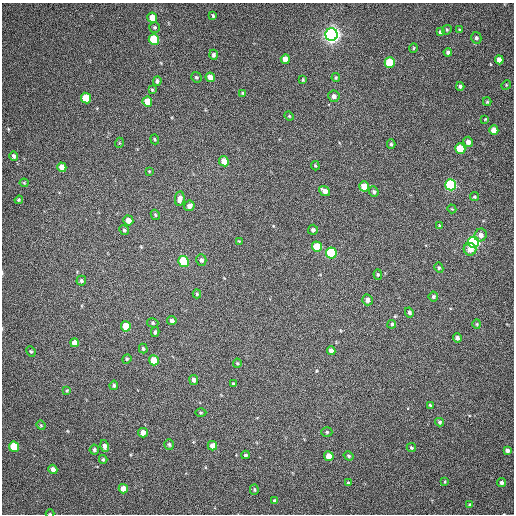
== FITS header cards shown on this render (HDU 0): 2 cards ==
NAXIS1  =                  512 / Axis length
NAXIS2  =                  512 / Axis length

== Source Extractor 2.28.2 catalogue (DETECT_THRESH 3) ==
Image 512 x 512 px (HDU 0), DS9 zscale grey, 1 PNG px = 1 image px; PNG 516 x 516 px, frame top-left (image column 1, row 512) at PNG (2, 3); each listed source drawn as its Kron ellipse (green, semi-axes under 4 px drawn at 4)
Background 114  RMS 11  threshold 31.5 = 3 sigma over >= 5 px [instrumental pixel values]
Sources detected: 115; all 115 listed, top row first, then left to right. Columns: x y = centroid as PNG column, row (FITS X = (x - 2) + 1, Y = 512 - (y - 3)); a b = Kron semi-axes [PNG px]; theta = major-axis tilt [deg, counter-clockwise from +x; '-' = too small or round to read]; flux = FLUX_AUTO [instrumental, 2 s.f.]
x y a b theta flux
213 16 3 3 - 930
152 18 5 5 - 9200
154 27 5 5 - 1000
447 30 5 4 - 850
460 30 4 3 - 750
440 32 4 3 - 1500
331 35 6 6 - 390000
476 38 6 5 - 1800
154 39 5 5 - 32000
414 48 4 3 - 560
448 52 4 4 - 1600
213 55 5 4 - 1500
285 59 5 4 - 5200
499 60 4 4 - 4500
390 63 5 5 - 30000
196 77 5 5 - 1100
210 77 5 4 - 5300
336 78 4 3 - 780
303 80 3 3 - 820
157 81 5 4 - 1700
506 85 5 4 - 690
460 86 4 3 - 1200
152 90 4 3 - 750
243 93 4 4 - 900
334 96 5 5 - 2700
86 98 5 5 - 16000
147 102 5 5 - 10000
487 102 4 4 - 760
289 116 4 4 - 700
485 119 4 4 - 640
494 130 5 4 - 6000
155 139 5 3 - 780
468 142 5 5 - 3600
119 143 5 3 - 660
391 144 5 4 - 1000
460 149 5 5 - 18000
14 156 5 4 - 1700
224 161 5 4 - 8600
315 166 5 3 - 690
62 167 5 4 - 6600
149 171 4 3 - 550
24 183 4 4 - 660
451 185 5 5 - 82000
364 186 5 5 - 10000
325 191 6 4 -39 3800
374 192 5 4 - 1300
474 197 4 4 - 890
180 199 7 4 83 3200
19 200 4 4 - 800
189 206 5 5 - 2900
452 209 4 3 - 590
155 215 5 4 - 750
128 220 5 5 - 6000
439 226 4 3 - 680
124 230 5 4 - 1300
313 230 5 5 - 1800
481 235 6 6 - 3500
239 241 4 4 - 500
473 242 6 5 - 140000
317 247 5 5 - 18000
470 249 6 6 - 5200
331 253 5 5 - 47000
201 260 6 5 - 1800
183 262 5 5 - 42000
439 268 5 4 - 1200
378 275 5 4 - 910
81 281 5 5 - 1200
197 294 4 4 - 860
433 297 5 5 - 1200
367 300 5 5 - 2900
409 312 5 4 - 1600
172 321 5 4 - 2000
153 323 6 4 -16 1000
392 324 4 3 - 3400
477 324 4 4 - 770
126 326 5 5 - 16000
155 332 5 4 - 1100
457 338 4 4 - 1800
75 343 4 4 - 4700
143 349 5 4 - 1200
31 351 5 4 - 890
331 351 4 4 - 3100
127 359 5 4 - 870
154 360 5 5 - 11000
237 363 4 4 - 800
194 380 5 4 - 2300
233 384 4 3 - 1000
114 385 5 4 - 1300
67 391 3 3 - 620
430 405 3 3 - 1100
201 412 5 3 - 750
440 422 4 4 - 1100
41 425 5 4 - 740
327 432 5 5 - 1100
143 433 5 5 - 4100
169 444 5 4 - 1400
104 446 6 4 -77 2600
212 446 5 4 - 5500
14 447 5 5 - 19000
411 448 5 4 - 1100
94 450 5 4 - 1300
507 450 4 4 - 2000
246 455 4 3 - 910
329 456 5 4 - 7900
349 456 5 4 - 990
103 459 4 3 - 950
53 469 4 4 - 3000
445 482 3 3 - 610
348 483 4 4 - 1200
501 483 4 4 - 1800
123 489 5 4 - 6400
254 490 5 4 - 990
274 501 4 3 - 1200
469 505 4 4 - 870
50 514 4 3 - 580
At the frame edge (FLAGS 8, measured only in part): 1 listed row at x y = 50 514